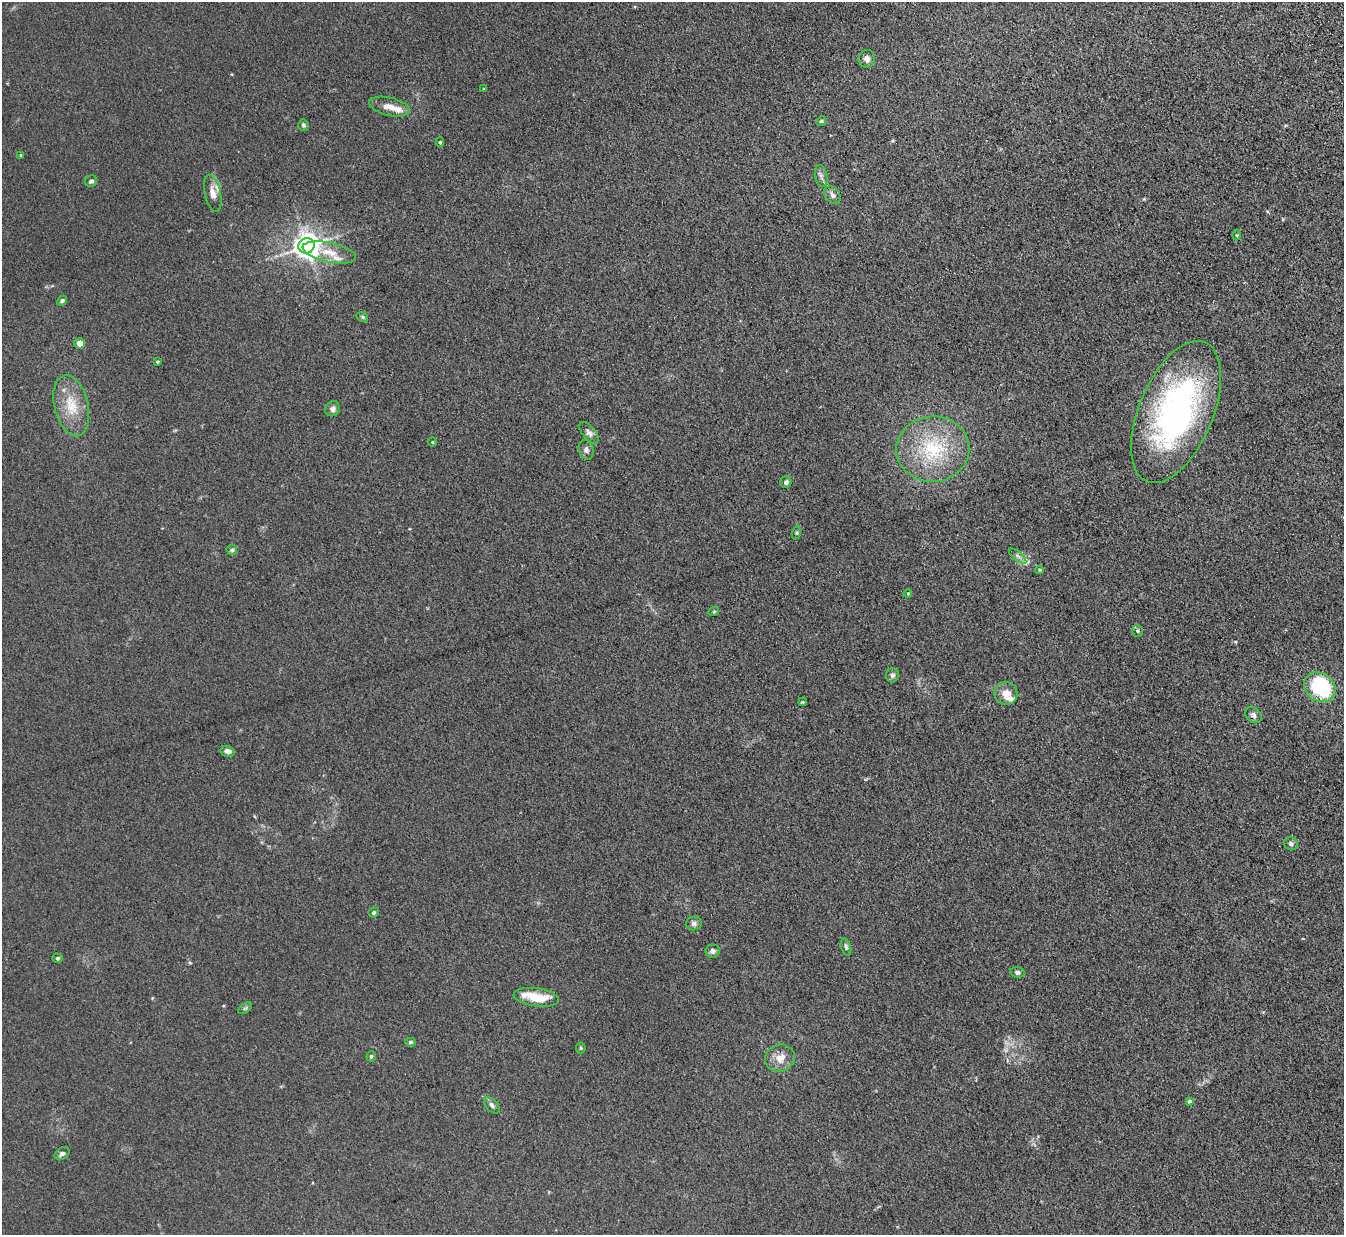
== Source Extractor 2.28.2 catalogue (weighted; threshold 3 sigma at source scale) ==
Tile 10 of 4 x 4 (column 2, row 3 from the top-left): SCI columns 1417-2758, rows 1403-2635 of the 5515 x 5398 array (HDU 1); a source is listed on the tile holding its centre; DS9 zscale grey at full resolution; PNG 1346 x 1237 px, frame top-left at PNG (2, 2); each listed source drawn as its Kron ellipse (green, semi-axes under 4 px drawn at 4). Shown black and unused: <1% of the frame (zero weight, under 3 of 5 exposures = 4% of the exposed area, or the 3 px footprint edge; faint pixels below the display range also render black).
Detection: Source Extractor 2.28.2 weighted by HDU 2 'WHT'; one run over the whole footprint, this tile lists its part. Background 0.0415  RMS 0.0047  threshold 0.0211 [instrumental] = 3 sigma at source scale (4.5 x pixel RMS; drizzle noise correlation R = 1.50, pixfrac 1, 0.05/0.05 arcsec/px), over >= 5 px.
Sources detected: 60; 1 long thin detection or spike segment (spike, bleed or trail) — neither listed nor drawn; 4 inside a brighter listed object's ellipse — not listed separately; the other 55 listed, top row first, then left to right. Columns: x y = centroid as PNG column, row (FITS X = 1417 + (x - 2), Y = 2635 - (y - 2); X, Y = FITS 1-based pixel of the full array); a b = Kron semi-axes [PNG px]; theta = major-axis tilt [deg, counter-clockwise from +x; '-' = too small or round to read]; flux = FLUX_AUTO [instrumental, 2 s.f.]
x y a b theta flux
867 59 9 8 - 2.2
484 89 4 3 - 0.45
389 107 21 9 -13 4.6
821 121 5 4 - 0.62
303 125 6 5 - 0.98
440 142 5 4 - 0.66
21 155 4 3 - 0.57
821 176 11 6 -80 1.7
91 181 6 5 - 1.2
213 193 19 8 -78 3.9
832 195 10 7 -50 1.9
1236 235 5 3 - 0.43
307 246 8 7 - 500
329 252 27 9 -12 7.4
62 301 5 4 - 0.83
362 317 6 4 -22 0.74
80 343 5 5 - 3.7
157 362 4 3 - 0.49
71 406 31 17 -77 13
333 409 8 7 - 1.9
1176 412 75 37 67 130
589 433 13 6 -51 1.9
432 442 4 4 - 0.42
933 449 36 32 4 33
586 450 10 7 -72 1.7
786 482 6 5 - 1.4
796 533 7 3 71 0.66
232 550 5 5 - 0.87
1018 556 11 3 -40 1.2
1040 570 4 3 - 0.5
908 593 4 3 - 0.5
714 611 5 3 - 0.42
1137 631 6 5 - 0.88
892 675 7 6 - 1.3
1320 687 17 14 -36 42
1006 693 11 11 - 4.9
803 702 4 3 - 0.46
1253 715 9 7 -43 1.6
228 751 7 5 -13 2.2
1291 844 7 6 - 1.4
374 912 5 4 - 0.89
694 924 8 6 15 1.4
846 947 9 5 -75 1
712 951 7 6 - 1.6
57 958 5 4 - 0.71
1017 972 7 5 -9 1.4
536 997 23 9 -7 11
245 1008 8 4 36 0.79
410 1042 5 4 - 0.85
581 1048 5 5 - 0.6
371 1056 5 4 - 0.64
780 1058 15 13 24 5.4
1189 1101 4 3 - 0.73
492 1105 10 5 -47 1.5
62 1153 8 6 32 1.6